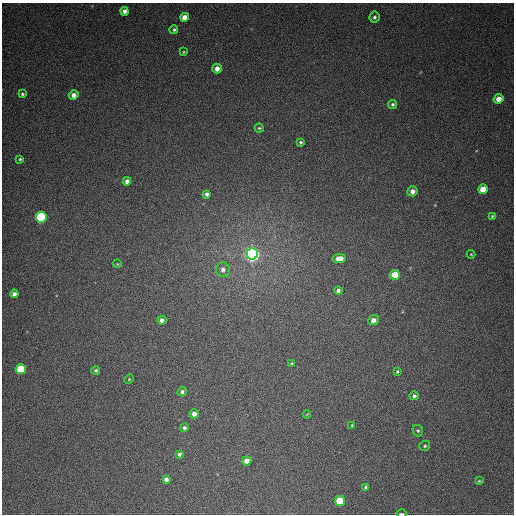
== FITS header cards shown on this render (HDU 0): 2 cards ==
NAXIS1  =                  512
NAXIS2  =                  512

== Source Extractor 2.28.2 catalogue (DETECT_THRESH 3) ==
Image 512 x 512 px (HDU 0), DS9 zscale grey, 1 PNG px = 1 image px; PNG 516 x 516 px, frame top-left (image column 1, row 512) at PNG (2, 3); each listed source drawn as its Kron ellipse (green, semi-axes under 4 px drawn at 4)
Background 407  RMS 11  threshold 31.6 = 3 sigma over >= 5 px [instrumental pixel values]
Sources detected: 49; all 49 listed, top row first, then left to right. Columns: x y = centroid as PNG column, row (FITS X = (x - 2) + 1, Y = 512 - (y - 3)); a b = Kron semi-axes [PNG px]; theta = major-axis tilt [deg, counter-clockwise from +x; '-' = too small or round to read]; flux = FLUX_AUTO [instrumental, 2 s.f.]
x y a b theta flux
124 11 4 4 - 2900
185 17 4 4 - 8400
374 17 5 5 - 1500
174 30 4 4 - 1200
183 52 4 4 - 750
217 69 5 4 - 4600
22 94 4 3 - 1100
74 95 5 4 - 4300
498 99 5 4 - 6200
392 104 5 4 - 1400
259 128 4 4 - 870
301 142 4 4 - 1100
20 159 3 3 - 1000
127 181 4 4 - 3100
483 189 5 5 - 13000
412 191 5 5 - 4300
207 194 4 4 - 2100
492 216 4 4 - 810
41 217 5 5 - 72000
252 254 5 5 - 340000
471 254 4 4 - 710
339 258 7 4 9 7700
117 264 4 3 - 530
223 270 7 7 - 3500
395 275 5 5 - 14000
338 291 4 4 - 2000
14 294 4 4 - 3200
162 320 4 4 - 2900
373 320 5 5 - 4000
292 363 3 2 - 660
21 369 5 5 - 28000
96 370 4 4 - 1300
397 371 3 3 - 910
129 379 5 3 - 670
182 392 5 4 - 1900
414 396 5 4 - 1700
194 414 4 4 - 4300
307 414 4 3 - 580
352 425 4 2 - 540
184 428 4 3 - 1500
418 431 6 5 - 1300
425 446 6 5 - 1200
179 454 4 4 - 1500
247 461 4 4 - 6200
166 479 4 4 - 2800
479 481 3 3 - 670
366 487 4 3 - 1100
340 501 5 5 - 30000
402 514 5 2 - 1200
At the frame edge (FLAGS 8, measured only in part): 1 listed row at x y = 402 514